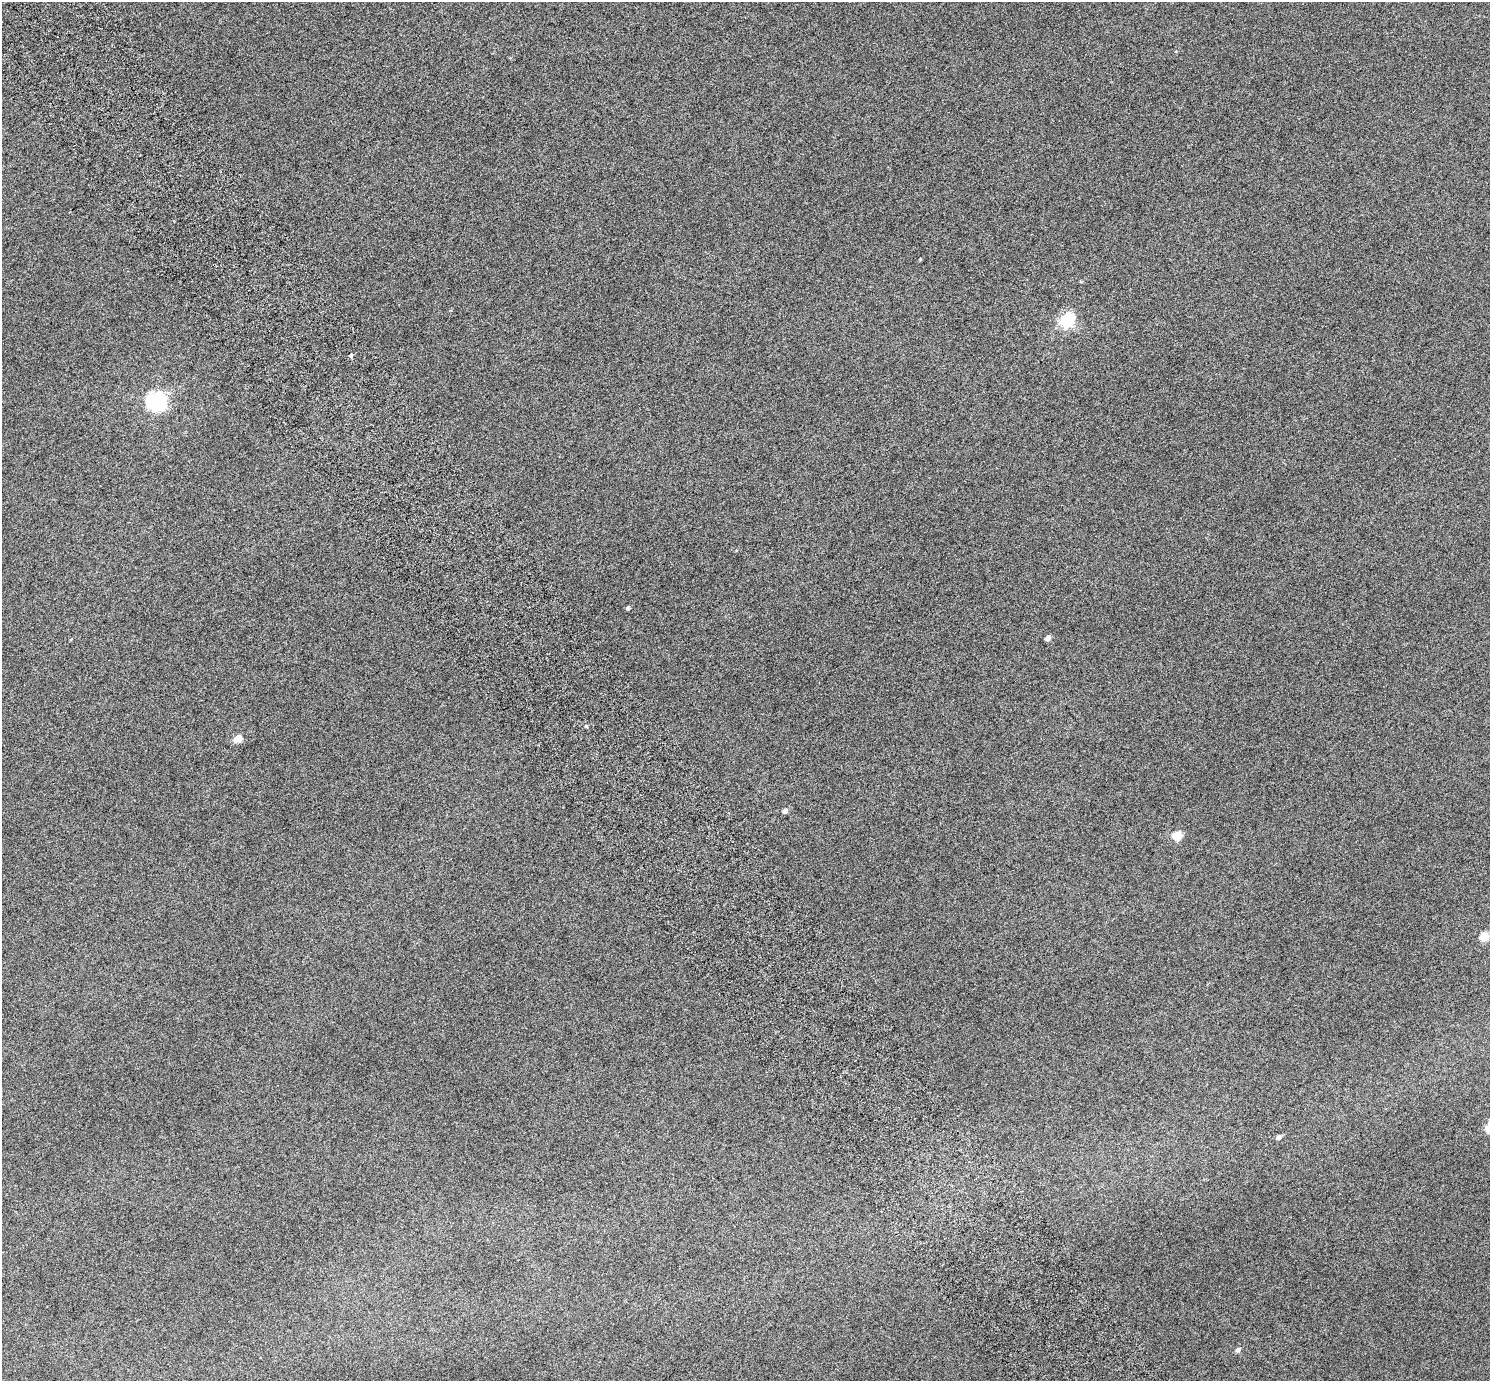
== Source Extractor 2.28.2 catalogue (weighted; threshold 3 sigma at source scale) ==
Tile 11 of 4 x 4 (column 3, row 3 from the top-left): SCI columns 3038-4525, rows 1594-2972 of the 6078 x 6006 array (HDU 1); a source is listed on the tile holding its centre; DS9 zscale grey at full resolution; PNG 1492 x 1383 px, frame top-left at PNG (2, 2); no overlay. Shown black and unused: <1% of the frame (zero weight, under 6 of 12 exposures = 4% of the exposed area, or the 3 px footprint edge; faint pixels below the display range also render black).
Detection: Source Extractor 2.28.2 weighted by HDU 2 'WHT'; one run over the whole footprint, this tile lists its part. Background 8.45e-05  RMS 0.003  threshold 0.0121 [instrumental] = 3 sigma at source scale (4.09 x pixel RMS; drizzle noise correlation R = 1.36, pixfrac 0.8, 0.0396/0.0396 arcsec/px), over >= 5 px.
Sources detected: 14; all 14 listed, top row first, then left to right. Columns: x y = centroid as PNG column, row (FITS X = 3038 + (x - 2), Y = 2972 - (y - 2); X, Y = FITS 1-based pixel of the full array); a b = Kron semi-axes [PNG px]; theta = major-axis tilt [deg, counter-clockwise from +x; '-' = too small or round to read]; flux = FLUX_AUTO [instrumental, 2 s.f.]
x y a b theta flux
920 259 4 3 - 0.18
1067 320 6 6 - 44
351 355 5 4 - 0.48
156 401 7 7 - 100
628 608 4 4 - 0.46
1048 638 6 5 - 0.95
586 726 6 3 -45 0.3
238 739 5 5 - 4.6
785 811 6 5 - 0.9
1177 836 5 5 - 8.7
1484 937 5 5 - 8.4
1489 1128 5 5 - 7.9
1279 1137 6 5 - 0.92
1238 1350 6 5 - 0.77
Isophote crosses this tile's border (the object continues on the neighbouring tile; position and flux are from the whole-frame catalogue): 1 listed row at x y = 1489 1128